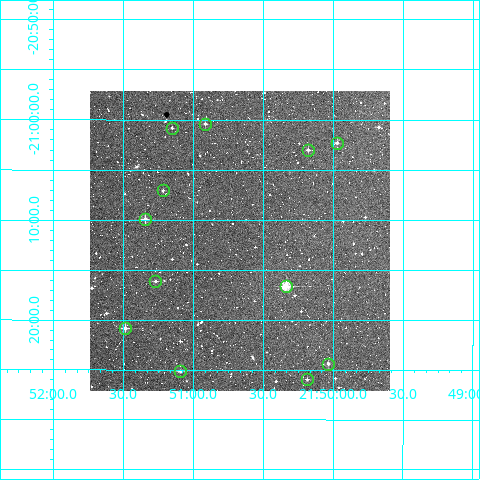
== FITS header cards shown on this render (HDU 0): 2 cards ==
NAXIS1  =                  300
NAXIS2  =                  300

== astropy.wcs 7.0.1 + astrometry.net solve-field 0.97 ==
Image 300 x 300 px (HDU 0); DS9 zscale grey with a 90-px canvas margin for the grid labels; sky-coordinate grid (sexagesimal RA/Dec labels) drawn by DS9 from the SOLVED WCS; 12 Tycho-2 reference stars matched to detected sources circled (green)
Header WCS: RA---TAN/DEC--TAN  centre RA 21:50:40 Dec -21:12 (327.67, -21.20 deg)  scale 6 arcsec/px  FOV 30.0' x 30.0'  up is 0 deg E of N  parity normal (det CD < 0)
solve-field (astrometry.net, Tycho-2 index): VERIFIED the header's WCS against the Tycho-2 star catalogue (verified at 2 index scales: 9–12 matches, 0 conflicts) and refined it, rather than solving blind
Solved WCS: RA---TAN-SIP/DEC--TAN-SIP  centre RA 21:50:40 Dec -21:12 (327.67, -21.20 deg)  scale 6 arcsec/px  FOV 30.0' x 30.0'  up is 0 deg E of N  parity normal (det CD < 0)
The solver's refit moves the header's centre by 1.9 arcsec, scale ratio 0.9998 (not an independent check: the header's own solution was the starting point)
Tycho-2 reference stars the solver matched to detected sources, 12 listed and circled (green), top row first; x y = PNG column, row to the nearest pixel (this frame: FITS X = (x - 90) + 1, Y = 300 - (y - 91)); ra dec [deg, ICRS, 3 dp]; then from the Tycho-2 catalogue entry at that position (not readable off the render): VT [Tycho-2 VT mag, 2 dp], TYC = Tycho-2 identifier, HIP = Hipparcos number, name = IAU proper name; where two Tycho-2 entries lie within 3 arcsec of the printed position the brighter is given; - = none
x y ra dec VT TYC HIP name
205 124 327.729 -21.007 12.08 6375-210-1 - -
172 128 327.788 -21.014 12.14 6375-212-1 - -
337 143 327.494 -21.038 11.52 6375-224-1 - -
308 150 327.545 -21.050 11.66 6375-250-1 - -
163 190 327.804 -21.118 12.55 6375-424-1 - -
145 219 327.836 -21.165 10.67 6375-552-1 - -
155 281 327.818 -21.269 11.79 6375-825-1 - -
286 286 327.585 -21.277 9.43 6375-835-1 107803 -
125 328 327.872 -21.347 11.12 6375-703-1 - -
328 364 327.509 -21.406 11.51 6375-413-1 - -
180 371 327.773 -21.419 11.75 6375-316-1 - -
307 379 327.547 -21.433 12.23 6375-259-1 - -